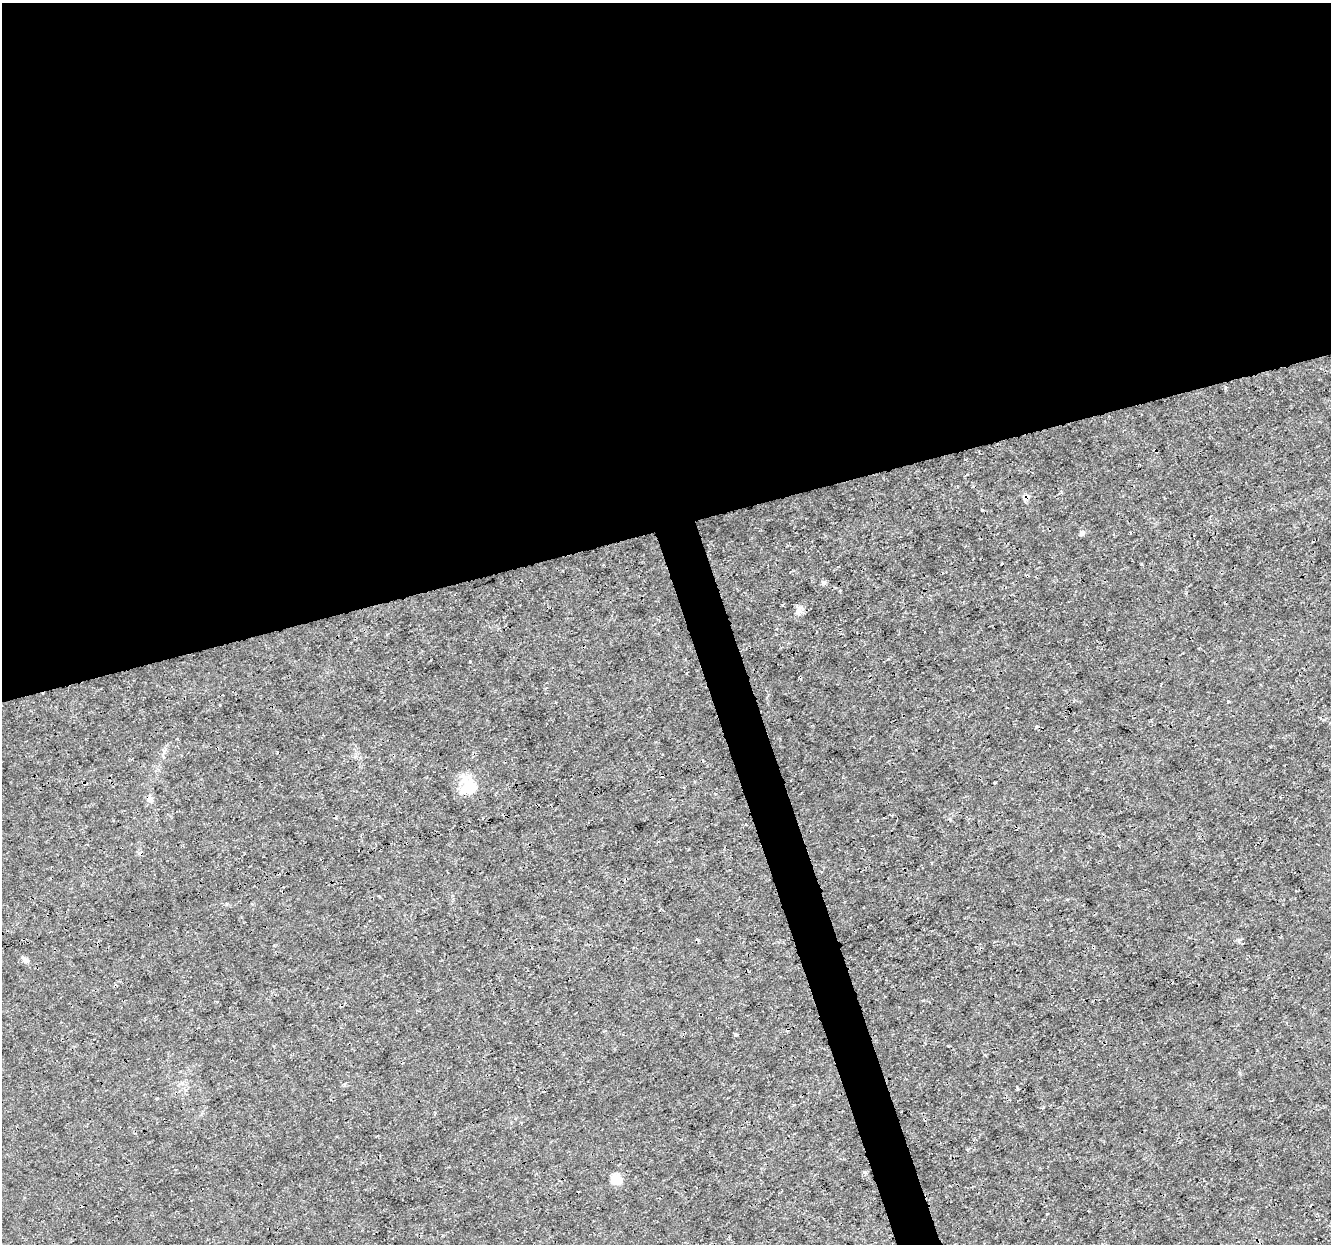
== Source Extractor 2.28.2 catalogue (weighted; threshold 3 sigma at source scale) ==
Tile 2 of 4 x 4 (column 2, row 1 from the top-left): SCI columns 1331-2659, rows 3784-5025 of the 5320 x 5137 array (HDU 1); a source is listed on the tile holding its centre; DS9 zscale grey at full resolution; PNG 1333 x 1246 px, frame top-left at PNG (2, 3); no overlay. Shown black and unused: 44% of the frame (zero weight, under 3 of 4 exposures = <1% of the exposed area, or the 3 px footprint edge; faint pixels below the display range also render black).
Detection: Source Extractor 2.28.2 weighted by HDU 2 'WHT'; one run over the whole footprint, this tile lists its part. Background 0.00347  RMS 8.4e-04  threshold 0.00379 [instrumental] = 3 sigma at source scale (4.5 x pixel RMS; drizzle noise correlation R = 1.50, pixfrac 1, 0.0396/0.0396 arcsec/px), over >= 5 px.
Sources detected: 16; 1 inside a brighter object's white glare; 4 cosmic-ray / hot-pixel residue — not listed; the other 11 listed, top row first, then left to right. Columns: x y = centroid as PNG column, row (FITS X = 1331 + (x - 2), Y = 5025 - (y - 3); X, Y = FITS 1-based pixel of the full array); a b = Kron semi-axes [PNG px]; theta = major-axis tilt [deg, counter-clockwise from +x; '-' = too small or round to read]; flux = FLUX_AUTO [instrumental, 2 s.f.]
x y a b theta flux
1082 533 8 6 48 0.25
798 610 13 7 67 0.45
470 662 3 2 - 0.092
469 784 12 12 - 1.8
1280 797 3 3 - 0.064
150 798 8 7 - 0.3
26 961 10 7 -23 0.31
735 1035 3 3 - 0.19
1017 1088 4 3 - 0.092
616 1179 16 12 -56 0.83
1046 1214 3 2 - 0.1
Unlisted compact peaks at least as high as the median listed source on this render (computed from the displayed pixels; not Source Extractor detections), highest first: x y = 823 582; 864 1172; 1228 701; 1141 564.